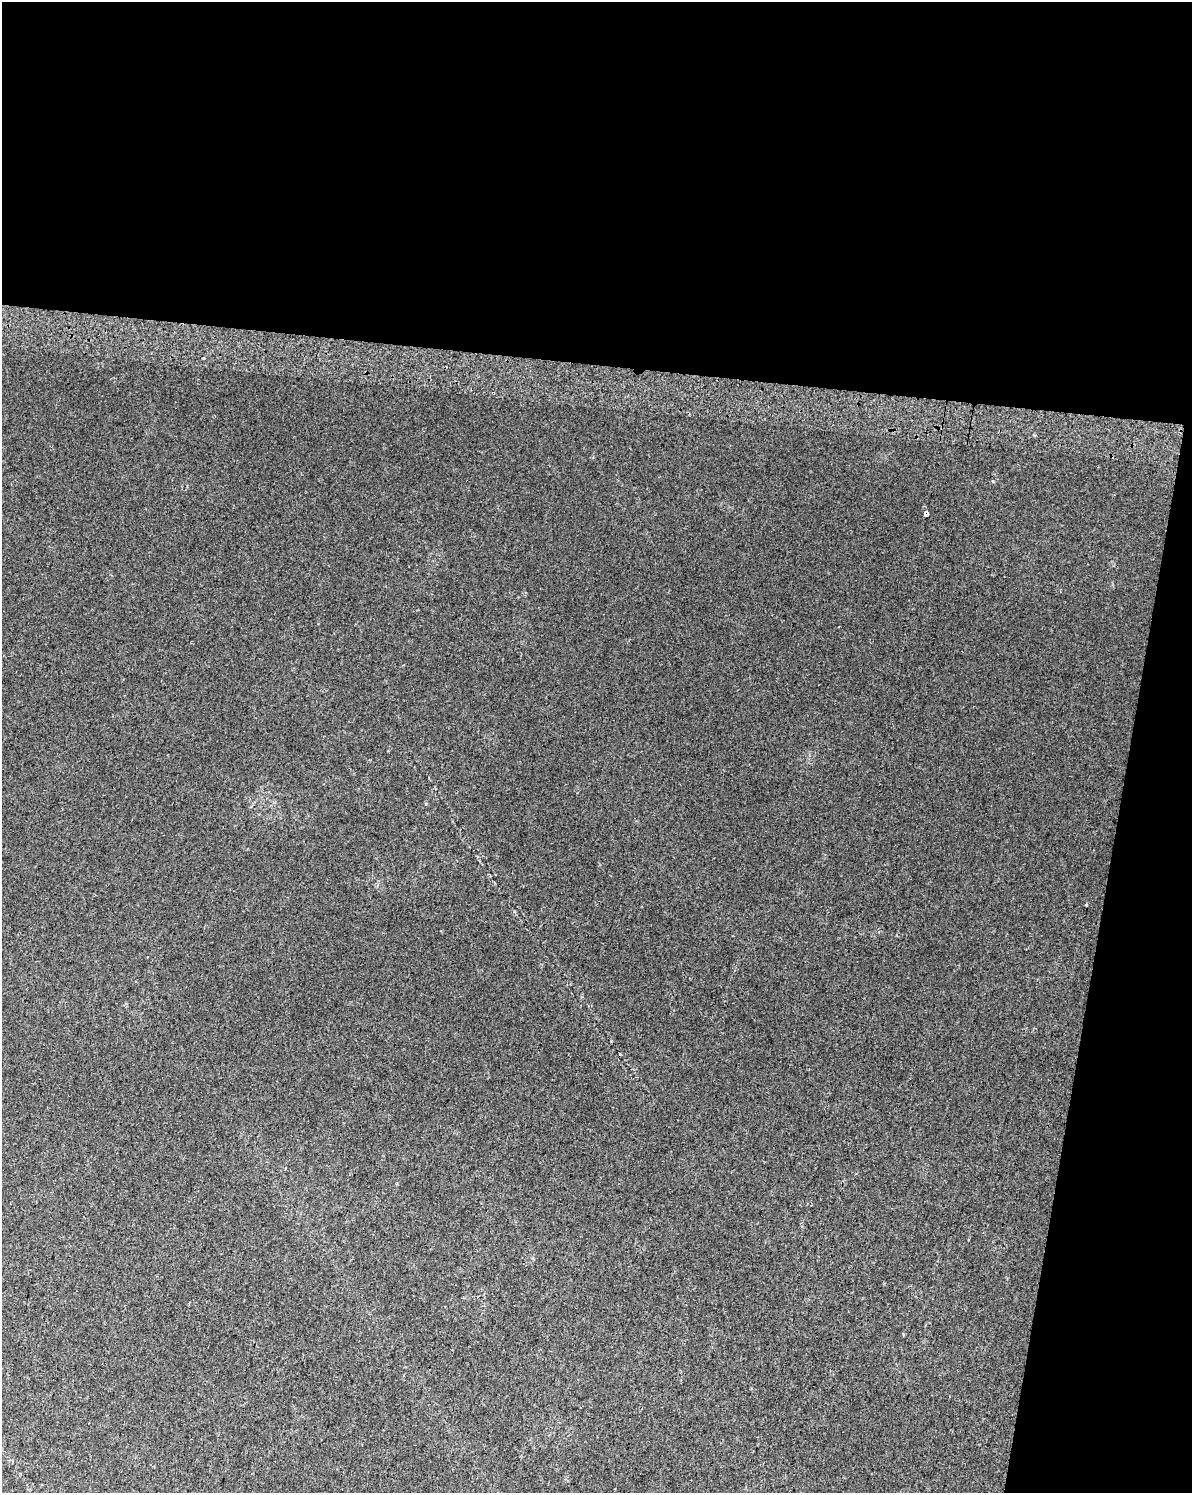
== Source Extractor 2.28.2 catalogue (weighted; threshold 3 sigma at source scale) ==
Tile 4 of 4 x 3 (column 4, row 1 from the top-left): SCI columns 3586-4775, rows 3312-4802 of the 4806 x 5072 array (HDU 1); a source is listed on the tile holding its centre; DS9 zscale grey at full resolution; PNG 1194 x 1495 px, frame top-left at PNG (2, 2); no overlay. Shown black and unused: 30% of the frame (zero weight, under 2 of 3 exposures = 3% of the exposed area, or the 3 px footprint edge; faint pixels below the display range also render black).
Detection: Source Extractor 2.28.2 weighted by HDU 2 'WHT'; one run over the whole footprint, this tile lists its part. Background 0.0148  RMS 0.0076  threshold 0.0341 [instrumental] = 3 sigma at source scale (4.5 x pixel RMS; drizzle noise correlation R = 1.50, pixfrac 1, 0.0396/0.0396 arcsec/px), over >= 5 px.
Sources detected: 4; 2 cosmic-ray / hot-pixel residue — not listed; the other 2 listed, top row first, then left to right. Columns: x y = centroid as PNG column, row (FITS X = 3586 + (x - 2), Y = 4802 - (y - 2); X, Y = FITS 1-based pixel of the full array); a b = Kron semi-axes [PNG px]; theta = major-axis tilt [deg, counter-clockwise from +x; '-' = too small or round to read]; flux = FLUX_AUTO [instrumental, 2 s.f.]
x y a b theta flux
926 513 4 4 - 32
1086 905 3 3 - 0.72
Overlapping masked pixels (flux is a lower limit): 1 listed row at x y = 926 513